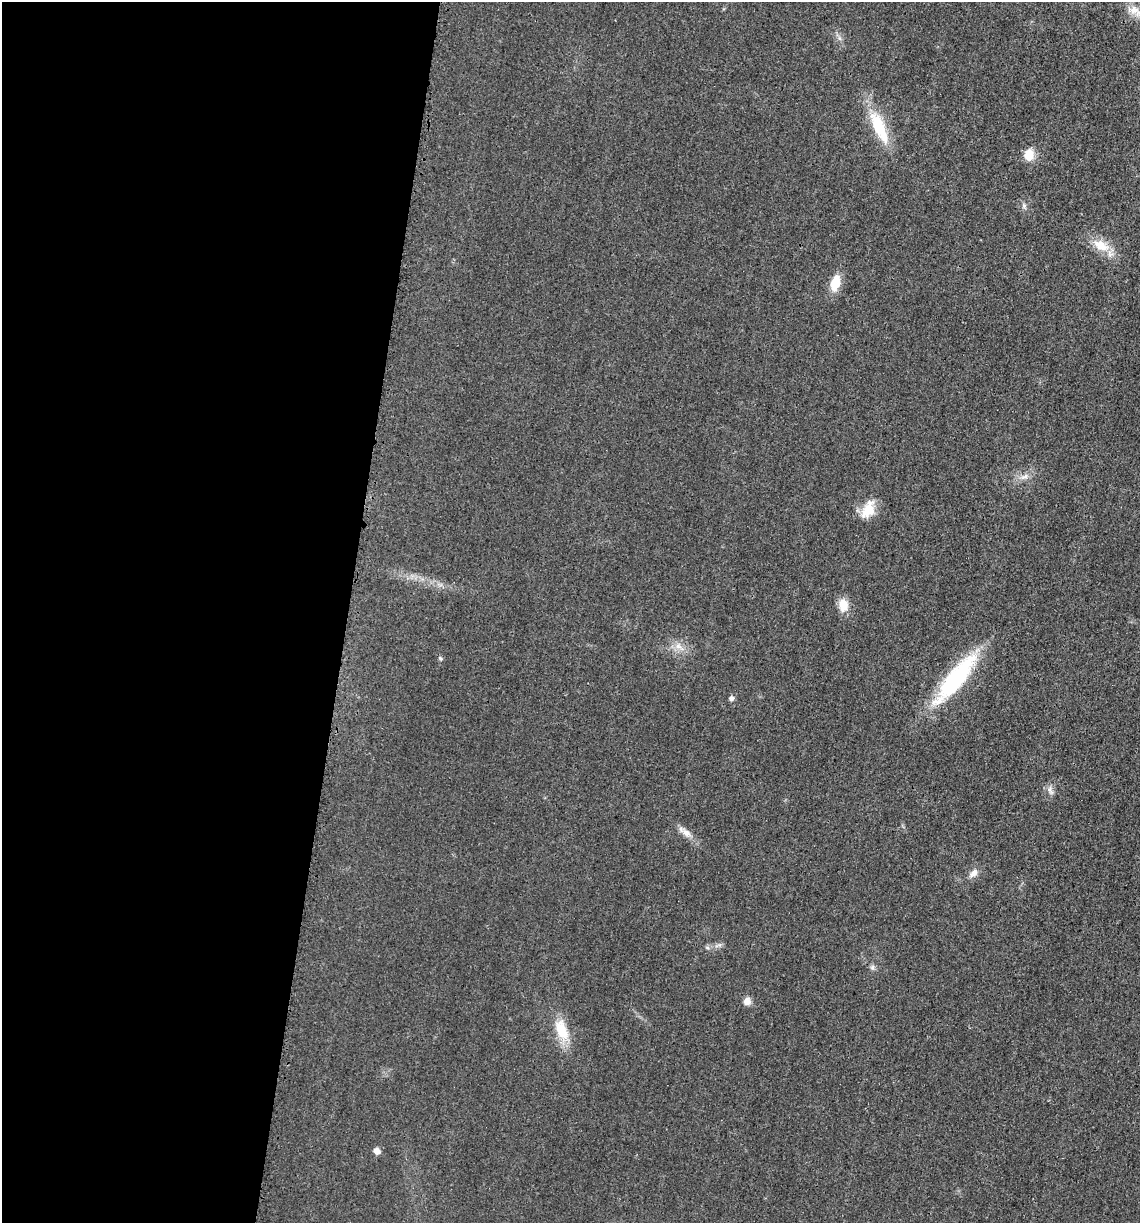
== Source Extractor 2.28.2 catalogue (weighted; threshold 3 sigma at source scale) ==
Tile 5 of 4 x 4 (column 1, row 2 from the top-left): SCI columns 119-1256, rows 2452-3672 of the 4922 x 4903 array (HDU 1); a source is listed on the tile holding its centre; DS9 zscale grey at full resolution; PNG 1142 x 1225 px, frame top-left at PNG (2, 2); no overlay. Shown black and unused: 30% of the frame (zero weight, under 3 of 4 exposures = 1% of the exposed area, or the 3 px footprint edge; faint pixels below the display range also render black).
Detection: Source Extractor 2.28.2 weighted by HDU 2 'WHT'; one run over the whole footprint, this tile lists its part. Background 0.0292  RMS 0.0058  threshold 0.0262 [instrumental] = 3 sigma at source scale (4.5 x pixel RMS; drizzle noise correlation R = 1.50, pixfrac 1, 0.05/0.05 arcsec/px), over >= 5 px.
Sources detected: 20; all 20 listed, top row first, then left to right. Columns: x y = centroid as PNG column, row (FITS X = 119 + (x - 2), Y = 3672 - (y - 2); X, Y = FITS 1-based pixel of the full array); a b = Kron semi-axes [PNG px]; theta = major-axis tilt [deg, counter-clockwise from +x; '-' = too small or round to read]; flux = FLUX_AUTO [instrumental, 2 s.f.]
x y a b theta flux
1134 10 17 11 -3 6.2
879 127 46 14 -66 24
1029 155 15 11 87 8
1024 206 7 6 - 1.4
1101 245 22 12 -29 12
835 283 13 8 74 14
1024 477 13 6 28 3.3
868 510 24 14 63 11
843 605 15 11 -87 8.2
678 646 9 6 -18 3.1
440 658 5 4 - 0.81
955 679 67 18 51 62
731 698 5 5 - 2
1050 790 14 6 -71 2.5
686 833 18 8 -36 4.8
974 873 13 8 45 3.5
872 967 6 6 - 1.4
747 1001 9 9 - 3.5
561 1030 30 15 -68 16
377 1151 8 7 - 3.2